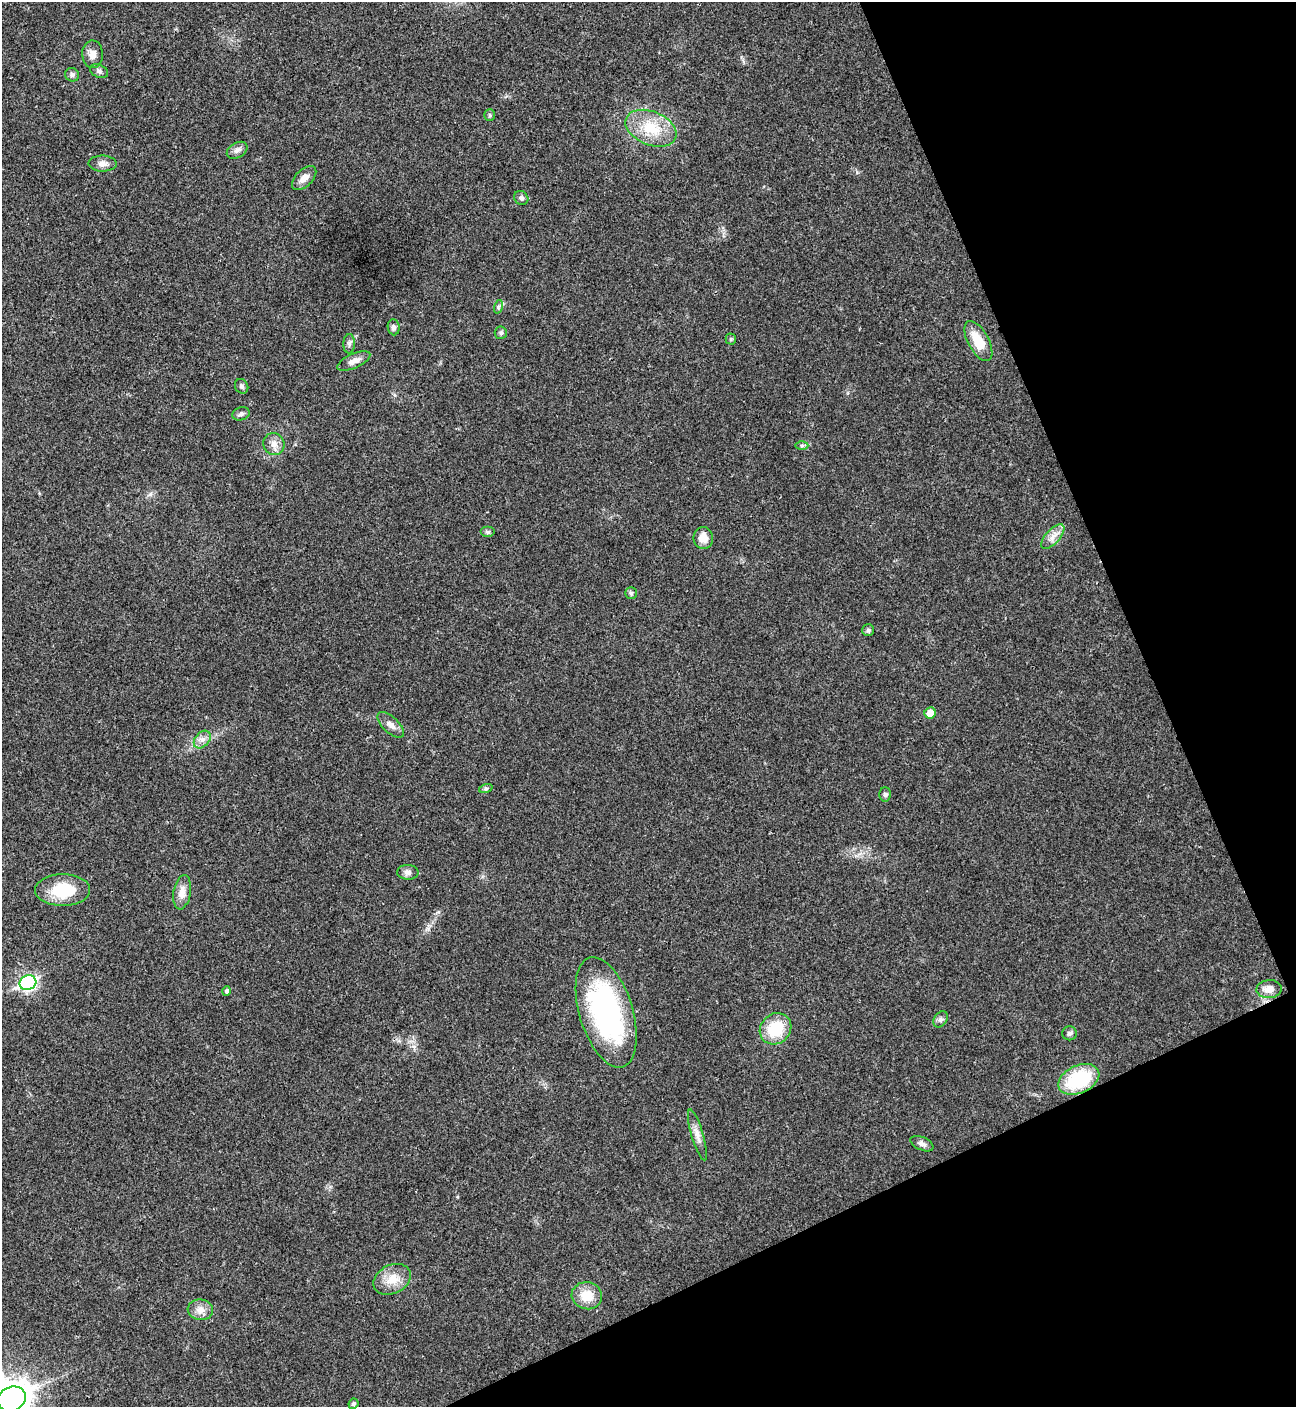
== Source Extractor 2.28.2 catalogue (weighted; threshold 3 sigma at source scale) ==
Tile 12 of 4 x 4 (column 4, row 3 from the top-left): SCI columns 4168-5461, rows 1408-2812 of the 5617 x 5629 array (HDU 1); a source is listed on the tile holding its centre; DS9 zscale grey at full resolution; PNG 1298 x 1409 px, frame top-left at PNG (2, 2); each listed source drawn as its Kron ellipse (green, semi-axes under 4 px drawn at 4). Shown black and unused: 22% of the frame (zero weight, under 3 of 4 exposures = <1% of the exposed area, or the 3 px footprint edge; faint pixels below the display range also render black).
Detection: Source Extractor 2.28.2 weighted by HDU 2 'WHT'; one run over the whole footprint, this tile lists its part. Background 0.0203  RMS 0.004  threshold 0.0181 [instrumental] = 3 sigma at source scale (4.5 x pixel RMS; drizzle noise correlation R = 1.50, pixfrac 1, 0.05/0.05 arcsec/px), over >= 5 px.
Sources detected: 48; all 48 listed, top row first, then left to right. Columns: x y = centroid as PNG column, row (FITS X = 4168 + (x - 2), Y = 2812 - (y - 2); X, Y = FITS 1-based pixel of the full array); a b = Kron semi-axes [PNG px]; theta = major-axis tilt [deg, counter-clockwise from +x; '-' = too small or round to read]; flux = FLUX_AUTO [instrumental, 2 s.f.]
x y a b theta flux
92 54 14 10 -89 3
99 71 9 6 -24 1.2
72 75 7 6 - 1
490 115 6 5 - 0.64
651 128 27 16 -22 14
237 150 11 7 31 1.8
102 163 14 8 0 2.4
304 178 15 8 45 3
521 198 7 6 - 1.1
498 307 7 4 72 0.76
394 327 8 6 -83 1.4
501 333 6 6 - 0.93
731 339 5 5 - 0.57
978 341 22 10 -61 9.4
349 344 9 6 87 1.2
354 361 18 7 24 2.7
242 386 7 6 - 1.1
241 414 9 6 18 1.2
274 444 11 10 - 3
802 446 6 4 0 0.72
488 532 7 5 0 0.83
1053 537 15 7 48 3
703 538 11 10 - 4.4
631 593 6 6 - 0.75
868 630 6 6 - 0.87
930 713 6 5 - 4.5
391 725 17 8 -43 2.6
202 739 10 7 49 2.2
486 788 7 4 19 0.71
885 795 7 5 -89 0.88
408 872 10 7 -3 1.6
63 890 27 16 1 17
182 892 17 8 81 4
28 983 8 7 - 95
1269 989 12 9 4 3.3
227 991 5 4 - 0.98
606 1012 57 26 -73 79
940 1019 9 6 55 1.1
776 1029 17 15 44 15
1070 1033 7 7 - 1.1
1079 1079 21 14 24 27
697 1135 26 6 -73 3.2
922 1144 12 6 -25 1.7
392 1279 19 14 27 6.9
587 1296 15 13 -14 7.7
200 1310 13 10 -8 3.5
12 1399 14 12 25 950
353 1404 5 4 - 0.94
Isophote crosses this tile's border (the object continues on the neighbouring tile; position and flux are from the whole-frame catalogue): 1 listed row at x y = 12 1399